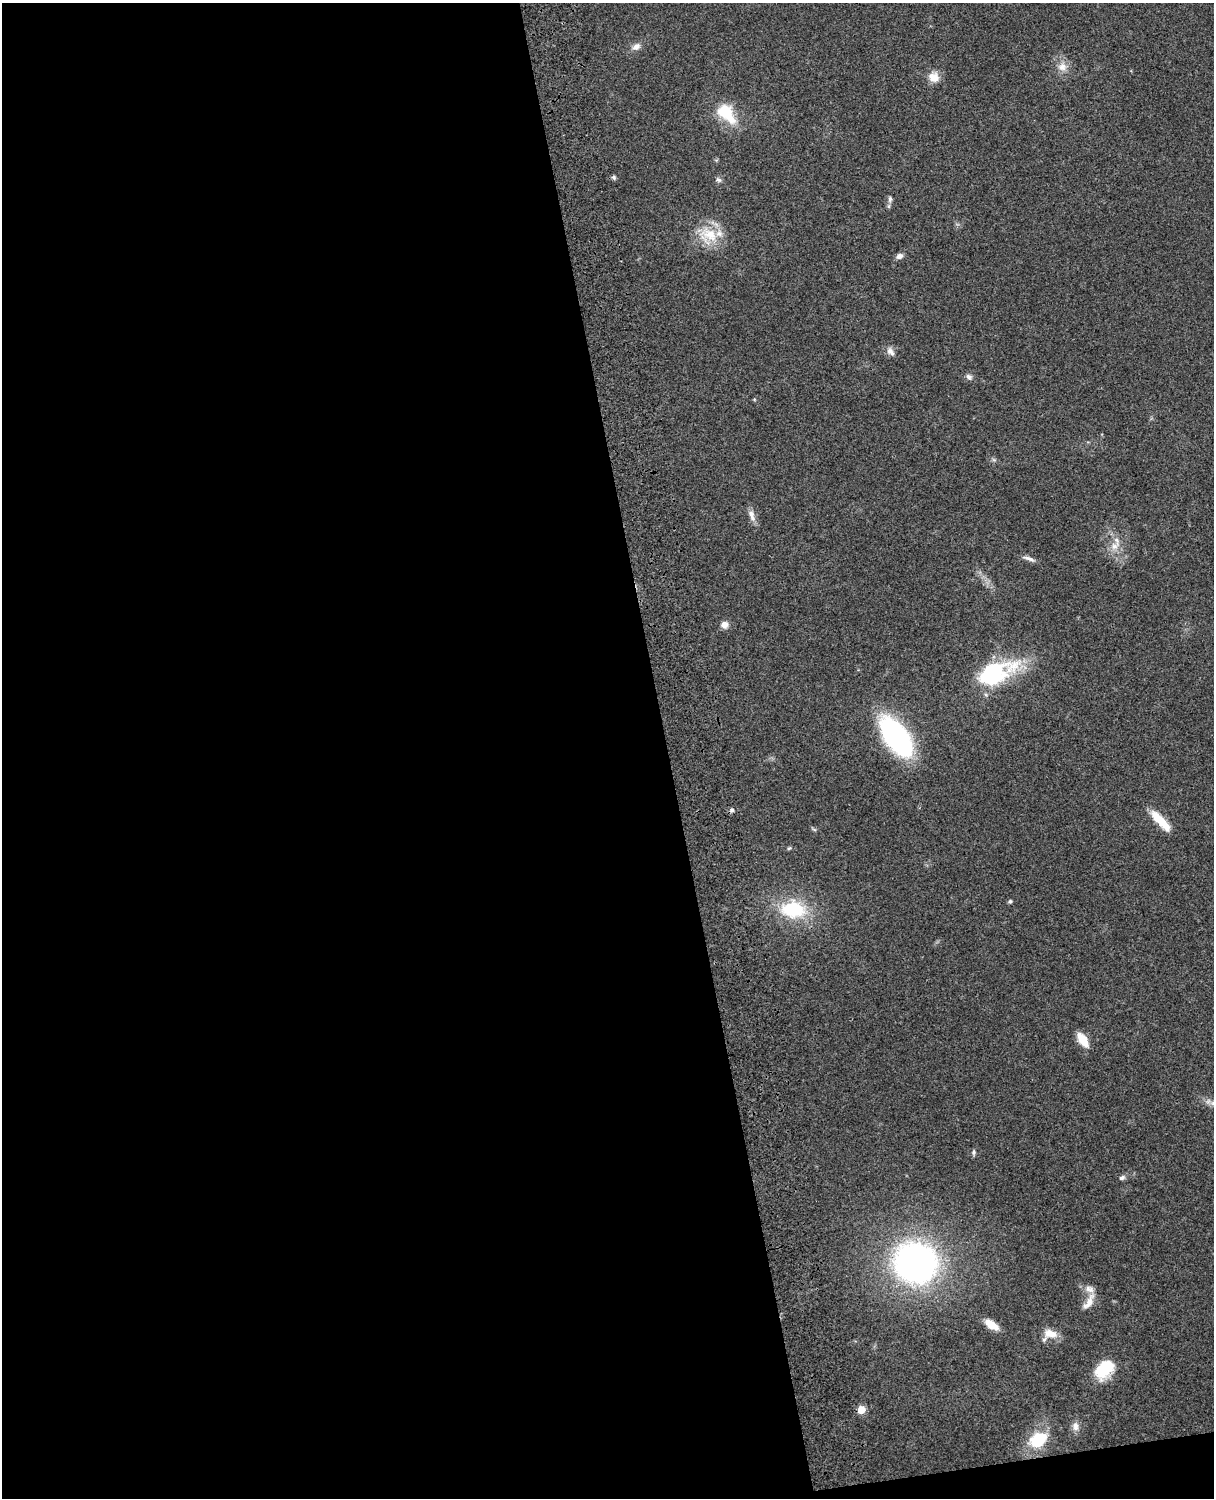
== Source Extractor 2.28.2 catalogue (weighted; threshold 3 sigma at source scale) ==
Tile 9 of 4 x 3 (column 1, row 3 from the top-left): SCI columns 119-1330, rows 164-1659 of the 5089 x 4927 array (HDU 1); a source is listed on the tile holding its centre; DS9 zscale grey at full resolution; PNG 1216 x 1500 px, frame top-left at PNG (2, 3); no overlay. Shown black and unused: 56% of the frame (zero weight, under 3 of 4 exposures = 6% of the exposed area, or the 3 px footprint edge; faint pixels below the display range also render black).
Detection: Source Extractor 2.28.2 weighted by HDU 2 'WHT'; one run over the whole footprint, this tile lists its part. Background 0.271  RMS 0.0089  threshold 0.0401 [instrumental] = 3 sigma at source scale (4.5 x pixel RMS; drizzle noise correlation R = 1.50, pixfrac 1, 0.05/0.05 arcsec/px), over >= 5 px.
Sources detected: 36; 1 cosmic-ray / hot-pixel residue — not listed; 2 inside a brighter listed object's ellipse — not listed separately; the other 33 listed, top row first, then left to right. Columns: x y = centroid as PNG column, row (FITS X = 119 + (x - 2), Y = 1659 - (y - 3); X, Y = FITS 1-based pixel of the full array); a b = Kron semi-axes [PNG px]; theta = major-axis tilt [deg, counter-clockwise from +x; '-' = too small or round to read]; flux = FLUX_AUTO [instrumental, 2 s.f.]
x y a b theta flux
636 47 11 8 32 5.2
1062 67 12 11 - 7.8
934 77 13 12 - 10
725 111 16 15 - 27
614 177 6 5 - 1.8
719 180 8 6 -30 2.3
890 199 9 5 89 2.6
708 235 27 24 -19 29
899 256 8 6 22 4.1
890 351 13 8 -48 4.7
969 377 9 7 -40 3.1
752 515 17 7 -70 6.1
1114 546 12 11 - 8.6
1029 558 19 5 -21 3.9
724 625 8 8 - 5.6
994 673 42 20 24 97
896 737 30 15 -54 240
1160 821 31 9 -46 19
814 829 6 4 -20 1.3
789 848 6 4 43 1.2
1010 901 5 4 - 1.4
793 909 30 20 -4 53
1083 1040 16 8 -56 16
973 1152 8 5 90 1.9
1122 1178 8 6 25 2.5
915 1263 32 29 -13 350
1089 1302 25 9 59 9
991 1325 15 7 -35 14
1050 1333 18 10 -7 12
1104 1369 22 15 48 35
861 1410 5 5 - 22
1075 1426 12 8 -89 5.3
1038 1440 20 15 35 37